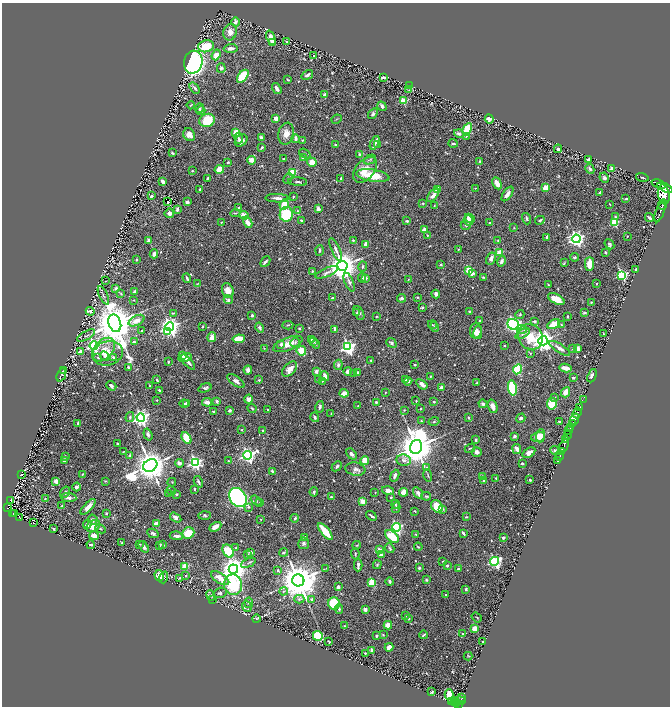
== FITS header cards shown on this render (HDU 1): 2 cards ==
NAXIS1  =                 1336
NAXIS2  =                 1408

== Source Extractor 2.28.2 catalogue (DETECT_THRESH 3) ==
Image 1336 x 1408 px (HDU 1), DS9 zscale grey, zoomed out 1/2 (1 PNG px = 2 x 2 image px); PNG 672 x 708 px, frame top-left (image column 1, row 1407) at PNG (2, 3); each listed source drawn as its Kron ellipse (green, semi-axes under 4 px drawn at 4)
Background 0.766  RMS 0.019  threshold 0.057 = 3 sigma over >= 5 px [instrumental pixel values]
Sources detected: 794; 35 cannot appear on this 1/2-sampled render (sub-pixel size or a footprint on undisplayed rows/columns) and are neither listed nor drawn; of the other 759, the 500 brightest by FLUX_AUTO listed and drawn (259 fainter detections omitted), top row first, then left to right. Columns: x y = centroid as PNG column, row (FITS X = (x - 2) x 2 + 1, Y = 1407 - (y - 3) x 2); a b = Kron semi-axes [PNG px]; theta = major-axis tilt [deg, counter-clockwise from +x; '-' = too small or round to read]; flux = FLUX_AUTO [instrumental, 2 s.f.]
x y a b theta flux
236 22 4 3 - 14
230 32 8 6 76 21
271 38 8 3 -68 43
287 42 3 3 - 7
272 43 3 3 - 6
206 46 8 6 13 93
231 48 7 3 4 15
216 55 5 4 - 30
314 55 2 2 - 3.9
193 62 11 9 75 1200
221 68 5 4 - 7.6
307 75 6 3 34 16
243 76 7 4 52 150
383 77 3 2 - 11
288 80 3 2 - 4.2
410 86 3 2 - 38
195 88 6 3 -51 9.4
277 88 6 3 -55 16
409 90 3 3 - 2.6
325 95 3 3 - 18
403 101 3 3 - 130
191 105 4 2 - 3.2
382 106 5 3 - 12
199 108 5 3 - 5.2
201 111 5 4 - 15
373 114 6 4 51 8.7
276 118 3 3 - 38
337 119 5 2 - 2.8
489 119 5 4 - 16
207 120 8 6 20 120
467 129 6 4 63 140
236 132 3 2 - 97
459 133 5 3 - 13
286 134 11 8 79 32
189 135 6 5 - 24
261 137 3 2 - 16
466 137 3 3 - 2.7
238 138 5 3 - 8.5
295 139 4 3 - 14
241 140 7 5 44 19
302 140 3 2 - 2.9
375 143 7 2 66 32
453 143 4 2 - 6.6
335 145 3 2 - 4.7
378 145 3 3 - 3.5
262 147 3 2 - 7.1
558 149 4 3 - 7.6
172 153 3 2 - 5.2
305 154 6 3 -36 6.4
360 155 3 3 - 17
303 158 3 3 - 8.2
284 159 4 2 - 3.1
588 159 3 2 - 9.2
251 160 4 4 - 26
370 160 6 3 27 6
480 161 3 2 - 2.8
228 162 2 2 - 4.5
312 162 5 4 - 47
219 169 5 4 - 48
590 169 5 3 - 10
611 169 4 3 - 10
365 170 15 9 49 51
192 171 3 2 - 2.8
292 172 3 3 - 190
373 176 17 6 -9 120
642 177 6 2 -15 4.9
207 178 2 2 - 5.9
604 178 5 4 - 9.3
288 179 6 3 61 3.7
341 179 4 2 - 6.3
163 181 4 3 - 14
298 182 9 3 -4 6.6
497 183 6 3 -62 38
659 184 7 3 -22 2400
475 188 3 2 - 2.8
546 188 3 2 - 95
665 188 8 3 -24 3600
200 189 4 2 - 6.2
437 189 4 3 - 51
600 192 3 2 - 5
507 194 8 4 56 23
664 194 10 5 -79 6000
433 195 8 4 52 16
151 196 4 3 - 6.6
293 197 2 2 - 4.2
277 198 11 3 -2 19
626 199 4 2 - 5.2
168 202 2 2 - 6.4
187 202 3 3 - 11
423 203 3 3 - 5.2
609 204 2 2 - 4.4
663 204 5 2 - 1100
284 205 5 4 - 69
434 205 3 3 - 2.8
239 208 3 2 - 8.3
177 209 4 2 - 15
318 209 4 3 - 13
298 211 3 3 - 3.8
660 211 11 1 69 1400
169 213 5 4 - 16
235 213 5 2 - 3.4
286 214 7 6 - 230
244 215 5 3 - 33
615 217 3 3 - 4.1
470 218 5 3 - 22
649 218 4 2 - 9
527 219 6 3 -72 7.4
301 220 4 2 - 5.1
468 220 5 4 - 43
540 220 5 2 - 7.6
407 221 4 2 - 6.8
221 222 3 2 - 3.5
248 222 6 4 -61 32
489 223 2 2 - 4.9
614 223 3 3 - 200
466 225 5 3 - 5.5
514 228 3 3 - 3.3
424 229 2 2 - 57
427 235 2 2 - 3.4
627 236 2 2 - 2.8
547 237 2 2 - 17
576 239 4 4 - 1500
149 240 3 3 - 13
353 240 3 2 - 4.2
498 240 3 3 - 2.7
366 244 4 4 - 19
609 244 5 4 - 5.9
319 250 5 3 - 5.9
336 250 12 3 -66 13
458 250 3 2 - 3.1
605 252 3 2 - 7.3
500 253 3 3 - 75
154 254 4 3 - 21
574 257 4 3 - 5.3
136 259 3 3 - 5.6
491 259 6 4 60 19
501 261 5 3 - 13
265 262 6 2 47 8.4
564 263 4 3 - 3.4
441 264 4 3 - 3.7
589 264 7 4 89 51
342 266 5 5 - 7300
363 266 5 3 - 6.5
469 270 3 3 - 150
636 270 4 2 - 6
312 271 2 2 - 5.8
327 272 12 3 23 12
472 274 4 3 - 18
622 275 3 3 - 440
483 277 4 2 - 3
187 278 5 3 - 7.8
362 278 5 3 - 9.6
366 278 2 2 - 18
408 280 3 2 - 2.8
106 281 2 2 - 3.3
349 282 10 4 -67 11
197 284 3 2 - 3.6
597 284 2 2 - 3.2
548 285 3 2 - 3.1
116 288 2 2 - 47
228 290 7 5 -70 29
135 291 3 2 - 16
121 294 4 3 - 3.5
436 294 4 3 - 14
103 295 10 3 -65 8.3
417 297 3 3 - 3.5
332 298 3 2 - 6.8
401 298 4 3 - 7.9
556 299 9 4 -28 50
134 300 3 2 - 2.8
228 300 4 4 - 8.8
591 302 2 2 - 3.6
422 308 4 2 - 4.8
90 311 4 3 - 14
469 311 2 2 - 7.5
173 313 4 2 - 3.4
356 313 3 3 - 2.8
359 313 7 4 -63 9.3
585 313 3 2 - 5
520 314 4 4 - 5.3
252 315 3 3 - 8.2
377 316 3 2 - 2.8
567 316 3 2 - 4.3
136 321 8 5 27 32
480 321 2 2 - 4.2
534 321 3 3 - 8.6
115 323 9 6 -72 18000
513 324 6 5 - 830
554 324 7 3 27 83
288 325 5 3 - 3.9
432 325 4 2 - 2.9
561 325 4 3 - 4.9
203 326 3 2 - 2.9
170 327 4 4 - 2400
435 327 5 3 - 4.8
260 328 5 4 - 9.8
299 328 2 2 - 5.5
335 329 4 2 - 10
522 329 5 3 - 8.3
142 331 3 2 - 3.4
476 331 8 6 86 26
167 332 4 3 - 42
478 333 7 4 77 12
523 334 8 4 32 12
603 334 3 2 - 2.7
86 336 10 2 29 6.5
212 337 5 4 - 28
530 337 13 12 - 94
239 339 6 4 9 75
311 339 2 2 - 9.8
313 341 4 3 - 9
543 341 4 4 - 3000
134 342 3 3 - 5.1
295 342 5 3 - 6.4
391 343 5 4 - 7.5
281 344 4 3 - 10
288 344 15 6 21 42
316 344 4 2 - 2.7
505 345 2 2 - 2.8
94 346 4 4 - 740
348 347 4 4 - 1100
264 348 3 3 - 2.7
560 348 12 3 -33 24
578 348 4 2 - 22
572 349 3 2 - 3
103 350 14 9 48 47
301 351 5 4 - 88
80 352 4 3 - 20
108 353 15 12 16 59
530 353 4 3 - 3.2
182 355 2 2 - 5.8
105 356 5 4 - 9.2
98 357 4 3 - 4.7
113 357 4 3 - 7.5
185 358 7 4 12 37
371 360 3 2 - 3.3
168 362 3 2 - 3.5
188 362 9 3 -48 15
338 365 5 4 - 11
415 365 3 3 - 4.5
128 367 3 2 - 6.2
565 368 6 3 -12 40
290 369 9 5 46 30
517 369 5 4 - 230
63 370 4 2 - 4.4
248 370 4 3 - 11
316 371 3 3 - 15
348 371 4 3 - 19
358 372 3 2 - 7.7
354 373 3 2 - 2.9
61 375 7 3 68 5.5
325 376 5 3 - 20
430 376 2 2 - 3
592 376 7 3 67 13
573 378 3 3 - 4.2
406 379 3 2 - 4.2
157 380 4 2 - 3.9
259 380 4 3 - 4.5
318 380 3 3 - 4
236 381 10 4 -36 17
322 381 3 3 - 3.3
408 381 4 4 - 6.2
476 383 3 2 - 3
422 384 6 3 -36 15
111 386 5 3 - 7.6
150 386 2 2 - 5.2
441 387 2 2 - 49
205 388 7 4 19 8.6
512 388 7 4 -79 280
159 390 3 2 - 4.6
566 392 5 4 - 40
344 393 4 3 - 39
385 393 3 2 - 2.9
555 397 4 3 - 3.6
249 399 4 4 - 18
583 399 2 1 - 16
157 400 2 2 - 3
217 401 2 2 - 25
416 401 2 2 - 2.9
207 402 5 3 - 24
376 402 3 2 - 9
434 402 2 2 - 6.8
184 404 4 2 - 16
186 404 4 2 - 12
483 404 4 3 - 11
552 404 6 5 - 140
358 406 3 2 - 2.9
493 406 7 4 -70 24
320 407 6 3 79 11
579 407 2 1 - 69
252 408 5 3 - 4.8
420 408 2 2 - 2.9
229 410 3 2 - 7.5
268 410 3 2 - 3.9
404 410 3 3 - 2.8
214 412 3 2 - 7.5
577 413 5 2 - 1200
331 414 2 2 - 3.3
130 417 5 3 - 6.2
315 417 5 3 - 7.2
141 418 4 4 - 1400
468 418 3 2 - 4.1
521 418 5 4 - 9.3
575 419 6 2 69 1400
421 421 3 3 - 3.9
434 421 5 3 - 4.5
559 421 2 2 - 4.4
77 423 4 2 - 3.2
572 424 2 1 - 99
570 427 3 2 - 390
242 430 4 3 - 3.6
263 430 2 2 - 3
569 431 4 3 - 750
148 434 6 4 -71 9.9
568 435 4 2 - 430
515 436 3 2 - 14
540 436 6 4 85 39
538 437 7 5 14 30
186 438 6 4 -61 87
566 439 4 3 - 890
476 440 3 2 - 7.5
118 443 3 2 - 3.8
564 446 7 2 67 1800
416 447 7 6 - 13000
470 448 5 2 - 3.9
517 449 5 3 - 28
555 450 4 3 - 6.7
562 451 2 1 - 280
124 452 4 2 - 2.9
477 452 5 5 - 11
529 453 7 4 33 24
351 454 6 4 -46 13
248 455 4 4 - 1100
65 456 3 3 - 3.8
130 456 4 3 - 9.6
560 456 5 1 - 770
64 460 3 3 - 11
365 460 4 3 - 61
404 460 7 5 -8 16
228 461 2 2 - 5.4
558 461 3 2 - 190
179 463 4 3 - 14
195 463 4 4 - 810
522 463 4 2 - 4.1
150 465 7 6 - 9500
337 466 6 3 44 6.9
427 468 4 3 - 4.5
355 469 10 6 -9 16
272 471 3 2 - 7.6
22 474 3 2 - 3.3
82 474 3 2 - 3.3
428 475 6 3 -73 4.5
395 476 6 3 67 13
483 477 3 3 - 18
496 478 3 2 - 3.5
530 480 2 2 - 5.7
56 481 3 3 - 24
105 481 3 2 - 3.3
484 481 3 2 - 11
172 482 4 3 - 4
198 482 6 2 -61 7.2
77 487 4 3 - 9.1
194 489 3 2 - 3
171 491 4 3 - 3.1
388 491 6 4 -17 22
65 492 6 4 59 7.7
314 492 4 3 - 6.6
375 492 2 1 - 2.7
403 492 4 3 - 21
418 493 6 4 -56 13
169 494 4 2 - 3.3
177 494 2 2 - 6.3
426 496 5 3 - 4.7
331 497 3 3 - 3.9
391 497 3 2 - 4.5
69 498 8 4 -6 15
238 498 10 8 -53 1700
45 499 2 2 - 4.8
11 500 3 2 - 12
256 501 6 4 -39 7.2
362 501 3 3 - 35
260 503 3 2 - 4.1
396 504 4 3 - 4.3
62 506 2 2 - 3.6
437 506 7 5 -56 59
8 507 4 2 - 91
88 507 10 4 45 29
248 507 3 3 - 5.1
396 508 5 3 - 5.3
443 509 4 3 - 4.9
415 511 3 2 - 2.9
15 513 2 1 - 12
106 513 3 2 - 4.1
13 514 4 2 - 51
205 516 6 4 0 6.2
371 516 6 2 -37 6.9
176 517 6 4 -32 15
466 517 3 2 - 3.5
19 518 2 1 - 23
295 518 4 2 - 6.2
261 519 3 2 - 2.7
93 520 5 4 - 11
33 523 3 2 - 2.9
156 524 3 3 - 37
87 525 4 4 - 11
93 526 7 5 28 37
215 527 6 4 28 20
396 527 4 3 - 590
54 529 4 3 - 5.7
101 529 5 3 - 3.6
325 532 10 3 -50 130
153 533 6 3 -25 9.8
188 533 6 5 - 67
463 533 4 2 - 7.8
416 534 3 2 - 2.7
94 536 5 3 - 40
177 536 7 3 -7 15
392 536 8 5 -41 130
305 537 2 2 - 11
503 538 3 3 - 11
121 543 3 2 - 3.1
304 543 6 5 - 11
91 545 4 2 - 8.3
140 545 4 2 - 3.1
160 545 3 2 - 5.4
163 545 3 2 - 4.7
357 545 4 2 - 2.7
144 547 6 3 -54 11
418 547 4 3 - 4.2
236 548 2 2 - 6.4
390 548 5 3 - 5.7
379 550 2 2 - 47
228 551 7 5 -59 130
251 552 4 3 - 9.5
283 552 4 3 - 8.7
355 554 5 2 - 4.8
247 555 4 3 - 9
381 555 4 3 - 12
443 561 3 2 - 3.2
494 561 4 4 - 640
248 563 8 3 26 6
358 565 6 2 89 14
377 565 4 3 - 3.9
447 566 3 3 - 6.2
185 567 4 3 - 89
326 568 3 2 - 2.8
419 568 3 2 - 6.9
233 569 5 4 - 5800
458 569 2 2 - 9.2
278 570 3 3 - 4.8
159 576 6 4 -73 26
186 576 3 3 - 4.1
164 577 6 2 72 3.2
180 578 3 3 - 2.9
220 578 10 5 -32 45
298 580 6 6 - 15000
426 580 4 3 - 5.1
390 582 4 3 - 7.6
372 583 4 3 - 88
233 585 10 9 - 230
338 587 3 2 - 16
466 589 3 3 - 4.8
284 591 4 3 - 5
220 593 7 5 16 8.6
446 594 2 2 - 8.6
211 595 5 3 - 4.5
299 599 5 4 - 8.7
312 599 3 2 - 5.8
212 600 3 3 - 2.8
249 603 5 4 - 5.7
334 603 6 6 - 150
247 607 5 4 - 7.2
339 609 5 4 - 5.5
365 610 3 3 - 18
405 616 3 2 - 3.8
409 618 3 3 - 3.6
477 618 5 2 - 3.2
256 619 4 3 - 3.1
388 625 4 4 - 34
345 626 3 3 - 2.9
475 628 2 2 - 110
462 634 3 3 - 3.8
383 635 3 3 - 3.4
424 635 4 2 - 4.6
318 636 5 4 - 180
377 636 2 2 - 12
329 642 3 2 - 3.1
482 642 3 2 - 3.7
389 647 4 3 - 32
372 650 4 3 - 14
365 653 2 2 - 3.7
468 656 4 4 - 2.8
432 692 3 2 - 3.3
449 694 5 4 - 65
461 698 3 2 - 210
460 701 5 2 - 220
452 702 3 2 - 210
455 702 5 2 - 340
457 702 2 2 - 200
458 705 3 3 - 450
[259 fainter detections neither listed nor drawn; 35 sub-pixel or undisplayed-footprint detections neither listed nor drawn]